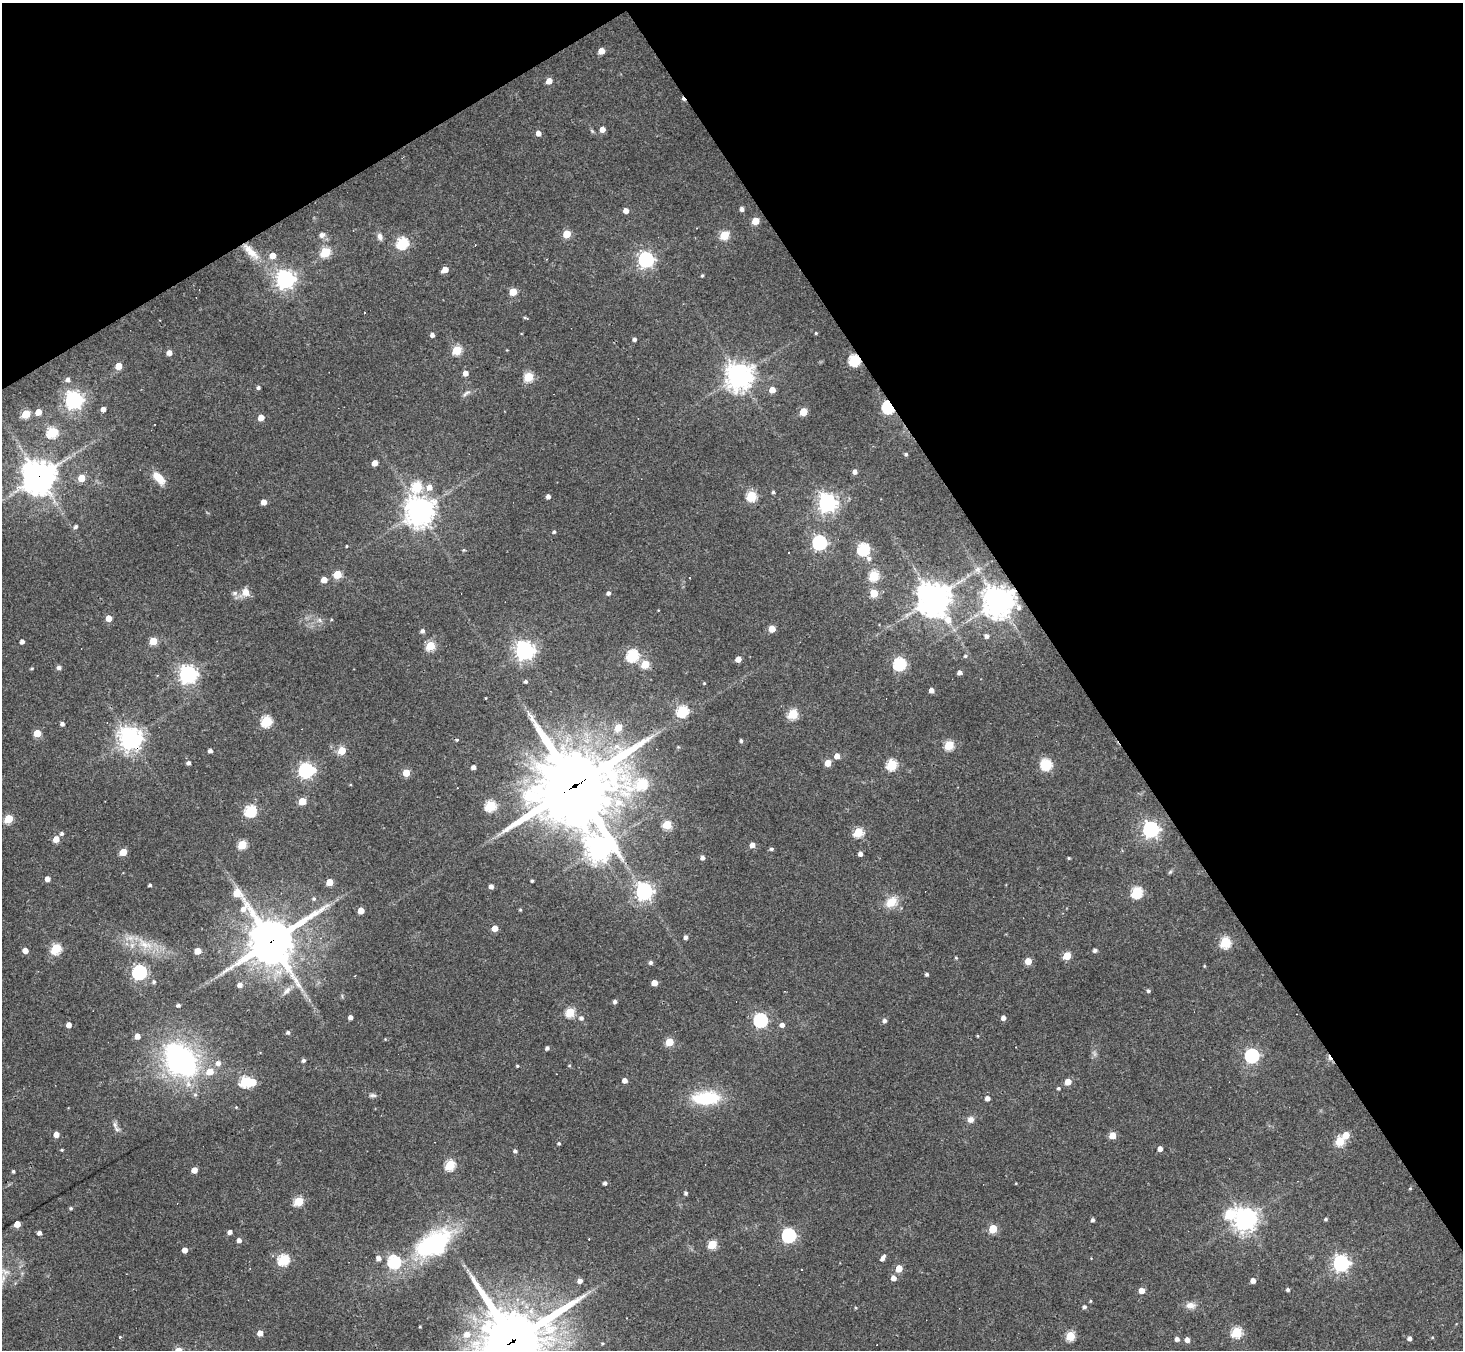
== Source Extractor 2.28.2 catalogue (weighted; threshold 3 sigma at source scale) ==
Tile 3 of 4 x 4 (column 3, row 1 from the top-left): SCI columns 2924-4384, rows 4338-5685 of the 5846 x 5839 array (HDU 1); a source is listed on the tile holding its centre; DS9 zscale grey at full resolution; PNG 1465 x 1352 px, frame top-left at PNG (2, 3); no overlay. Shown black and unused: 33% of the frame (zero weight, under 3 of 4 exposures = <1% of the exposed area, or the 3 px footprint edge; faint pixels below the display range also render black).
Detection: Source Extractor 2.28.2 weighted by HDU 2 'WHT'; one run over the whole footprint, this tile lists its part. Background 0.0766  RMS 0.0057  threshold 0.0257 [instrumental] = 3 sigma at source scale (4.5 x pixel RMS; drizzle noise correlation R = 1.50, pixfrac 1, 0.05/0.05 arcsec/px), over >= 5 px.
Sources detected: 266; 3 inside a brighter object's white glare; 8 cosmic-ray / hot-pixel residue — not listed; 1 inside a brighter listed object's ellipse — not listed separately; the other 254 listed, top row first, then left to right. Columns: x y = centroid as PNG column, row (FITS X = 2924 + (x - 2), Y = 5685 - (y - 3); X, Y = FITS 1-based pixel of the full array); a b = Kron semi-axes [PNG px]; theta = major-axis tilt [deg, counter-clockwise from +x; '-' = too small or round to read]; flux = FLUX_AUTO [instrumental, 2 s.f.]
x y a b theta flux
601 51 5 4 - 7.1
549 81 5 4 - 5.8
602 129 5 4 - 4.1
538 133 4 4 - 3.6
742 209 5 4 - 1.9
626 211 5 4 - 4
756 221 5 5 - 13
567 234 5 5 - 16
322 235 7 7 - 2
724 235 5 5 - 27
380 236 10 6 -77 2.2
402 243 6 5 - 60
251 252 31 8 -46 10
325 252 5 5 - 35
273 256 5 5 - 5.9
646 259 6 6 - 170
445 269 5 4 - 5.7
702 275 4 3 - 0.74
286 279 7 7 - 280
513 292 5 5 - 12
525 318 6 3 -8 0.71
816 333 4 3 - 0.63
432 335 4 4 - 2
634 339 4 4 - 1.4
457 350 5 5 - 27
169 353 5 5 - 3.5
854 360 6 5 - 58
118 366 5 4 - 9.6
465 373 5 4 - 3.8
739 376 9 8 - 610
529 377 5 5 - 28
68 379 6 5 - 1.9
258 387 4 4 - 1.3
772 390 5 5 - 6.4
466 393 13 4 33 1.7
74 400 7 7 - 240
888 407 6 5 - 78
103 409 4 4 - 2.9
38 412 5 5 - 6.7
803 412 5 5 - 16
26 414 5 5 - 20
261 418 5 4 - 6.6
52 432 6 5 - 44
906 454 5 4 - 0.81
375 463 4 4 - 5.5
855 472 5 4 - 2.6
39 476 11 10 - 930
81 478 5 5 - 9.8
158 478 15 8 -46 9.3
416 486 6 5 - 35
429 487 7 6 - 4.3
773 492 4 3 - 0.93
548 496 4 4 - 2.1
751 496 5 5 - 36
264 502 4 4 - 4.5
827 503 7 7 - 290
420 511 10 10 - 590
76 526 5 4 - 1.2
554 532 4 3 - 0.92
819 542 6 6 - 130
346 546 3 3 - 0.55
863 549 6 6 - 67
464 550 4 4 - 0.59
789 552 2 2 - 0.43
869 558 7 6 - 1.8
337 574 5 5 - 18
874 576 5 5 - 36
689 578 3 2 - 0.44
324 580 5 4 - 6.7
245 592 10 9 - 4.7
235 593 7 6 - 1.8
609 593 5 4 - 1.5
874 593 5 5 - 15
933 598 11 10 - 970
998 601 10 9 - 820
1019 607 8 6 -66 2.2
109 618 5 4 - 6.7
319 620 7 4 -88 1.3
772 629 5 5 - 9.2
423 631 5 4 - 1.6
987 636 5 4 - 1.7
153 641 5 5 - 15
22 642 4 4 - 2.1
430 646 5 5 - 26
524 650 7 7 - 290
632 655 6 6 - 61
965 656 4 4 - 0.76
738 659 4 4 - 5.4
645 664 5 5 - 20
899 664 6 6 - 75
32 668 5 3 - 0.55
59 668 5 4 - 1.7
959 672 4 4 - 2
188 674 7 6 - 250
525 681 4 4 - 1
704 683 4 4 - 0.51
931 690 4 4 - 3.1
486 698 3 2 - 0.35
682 711 6 5 - 56
793 714 5 5 - 33
266 721 6 5 - 43
62 724 4 4 - 1.6
618 728 6 5 - 11
37 733 5 5 - 14
130 738 7 7 - 480
457 740 4 4 - 0.69
741 741 4 3 - 1.1
949 745 5 5 - 31
678 747 4 4 - 0.58
210 751 4 4 - 1.8
342 751 5 5 - 13
837 756 5 5 - 4.5
188 763 4 4 - 1.8
828 763 5 4 - 8.2
1046 764 6 6 - 51
892 765 5 5 - 44
473 767 4 4 - 2
306 770 7 6 - 140
406 773 5 5 - 12
642 784 9 6 22 36
575 786 30 25 25 5200
302 801 5 5 - 15
490 806 6 5 - 46
250 811 6 5 - 59
9 819 5 5 - 21
667 825 5 5 - 24
1151 829 6 6 - 200
858 832 5 5 - 30
62 833 5 4 - 1.3
56 839 5 5 - 5.7
242 845 5 5 - 27
752 845 4 4 - 3.8
598 848 9 8 - 560
771 849 4 4 - 1.1
123 852 5 5 - 10
860 854 4 4 - 2.2
702 858 5 4 - 2.1
1069 858 4 3 - 0.59
1170 872 6 4 44 0.86
47 879 4 4 - 3.7
532 881 3 3 - 0.78
329 882 5 5 - 9.6
150 885 3 3 - 0.97
491 887 4 4 - 2.5
644 891 7 6 - 220
1137 892 6 5 - 48
314 899 5 5 - 1
891 902 14 10 33 9.3
520 910 4 4 - 0.62
361 911 5 4 - 7.1
495 928 5 4 - 6.4
686 937 4 4 - 2
271 941 20 16 -54 2300
1225 942 5 5 - 43
145 944 23 11 -21 12
56 949 5 5 - 39
25 950 5 4 - 4.7
1095 950 4 4 - 1.5
198 951 5 4 - 7.2
1067 956 5 5 - 16
956 958 4 4 - 0.6
1028 961 5 4 - 9
651 963 5 4 - 1.3
1204 966 4 3 - 0.48
139 972 6 6 - 130
927 974 4 4 - 1.2
154 982 5 5 - 1.1
654 983 5 4 - 6.6
240 985 5 5 - 2.9
287 991 13 7 44 3.3
1148 991 5 4 - 1.1
615 1001 4 4 - 1.6
178 1005 4 4 - 1.5
570 1012 5 5 - 31
350 1017 4 4 - 2.5
581 1018 6 6 - 1.8
1003 1018 4 4 - 2.8
760 1020 6 6 - 110
885 1021 5 5 - 1.6
69 1025 4 4 - 3.7
782 1025 5 5 - 2.5
288 1032 4 4 - 1.2
137 1036 5 4 - 4.8
978 1036 4 3 - 0.46
669 1042 5 5 - 16
547 1048 4 4 - 1.4
1252 1056 6 6 - 110
181 1059 38 20 -47 110
303 1060 5 4 - 1.4
218 1063 6 6 - 2.7
569 1065 5 3 - 0.51
517 1066 4 3 - 0.59
625 1081 5 4 - 2.9
245 1082 6 5 - 40
1068 1082 5 5 - 8
1058 1088 4 4 - 0.88
195 1095 6 5 - 1
372 1095 10 5 -4 1.4
706 1098 33 15 2 30
987 1098 5 4 - 2.7
970 1120 8 8 - 2.8
115 1124 10 7 -72 2.3
56 1134 5 4 - 4.3
1112 1135 5 5 - 10
1346 1135 5 5 - 8.4
1340 1141 5 5 - 28
559 1143 4 4 - 0.85
1160 1149 4 4 - 3.3
62 1150 4 3 - 0.58
515 1151 4 4 - 1.3
450 1165 5 5 - 37
194 1170 4 4 - 5.6
13 1171 4 3 - 0.83
605 1183 4 4 - 1.6
1410 1188 4 4 - 0.58
686 1193 4 4 - 1.3
299 1201 5 5 - 26
71 1208 4 4 - 0.91
1229 1215 7 6 - 27
1245 1219 7 7 - 500
1326 1219 4 3 - 0.87
1093 1220 4 4 - 1.4
17 1224 5 4 - 7.4
993 1229 5 5 - 19
230 1232 4 4 - 2.2
39 1233 4 4 - 2
789 1235 6 6 - 100
239 1240 4 4 - 2.3
432 1244 50 25 43 58
712 1244 5 5 - 24
185 1250 4 4 - 4.3
378 1258 5 5 - 2.6
883 1258 7 4 60 2.5
283 1260 6 5 - 51
394 1262 6 6 - 77
1341 1263 6 6 - 200
899 1268 5 4 - 9.2
893 1278 5 5 - 3.4
580 1281 5 4 - 2.6
1253 1281 4 4 - 3.7
1141 1290 4 4 - 6.2
1288 1290 4 4 - 1.2
1190 1305 13 8 -5 3.8
1084 1307 4 4 - 1.5
1237 1332 5 5 - 43
260 1333 5 4 - 4.9
467 1334 8 7 - 4.5
1070 1336 5 5 - 27
120 1337 4 3 - 0.63
1409 1338 4 4 - 1.9
1177 1339 4 4 - 2.4
1187 1340 5 4 - 3.6
513 1341 25 22 35 3900
602 1343 4 3 - 0.56
Overlapping masked pixels (flux is a lower limit): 8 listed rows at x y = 854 360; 888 407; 39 476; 998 601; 130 738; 575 786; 271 941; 513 1341
Isophote crosses this tile's border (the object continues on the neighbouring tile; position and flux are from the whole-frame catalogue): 1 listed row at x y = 513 1341